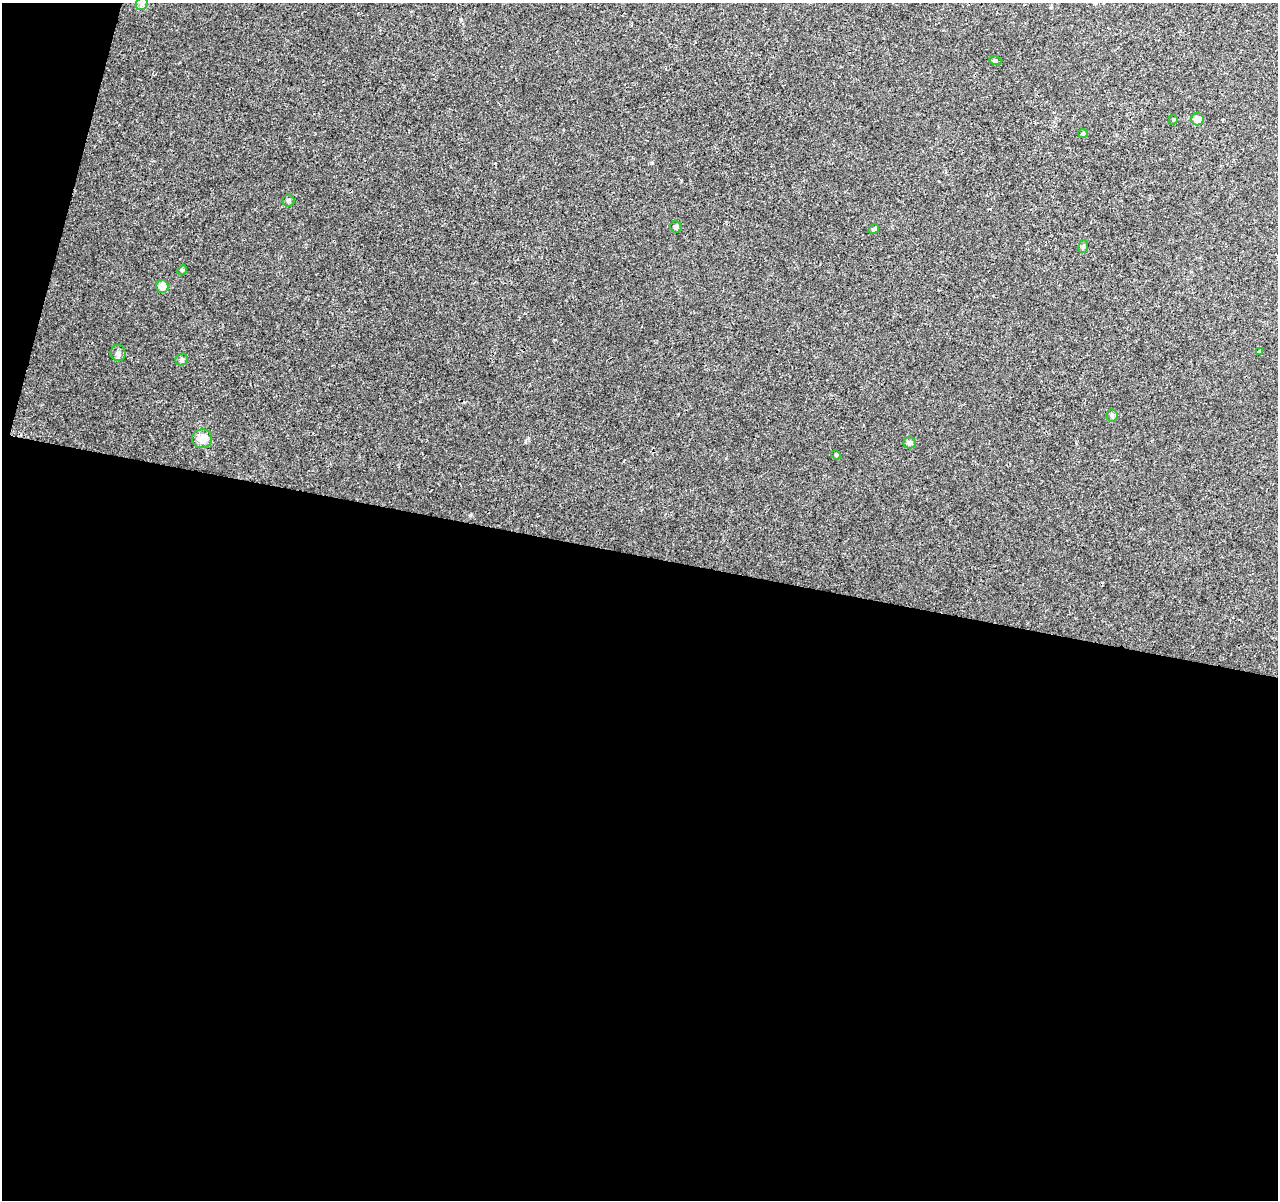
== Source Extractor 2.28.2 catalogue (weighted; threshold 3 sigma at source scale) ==
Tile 13 of 4 x 4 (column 1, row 4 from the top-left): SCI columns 10-1285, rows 286-1483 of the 5117 x 5298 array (HDU 1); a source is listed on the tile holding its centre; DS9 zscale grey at full resolution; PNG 1280 x 1202 px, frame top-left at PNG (2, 3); each listed source drawn as its Kron ellipse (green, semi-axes under 4 px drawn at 4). Shown black and unused: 56% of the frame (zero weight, under 3 of 4 exposures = <1% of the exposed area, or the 3 px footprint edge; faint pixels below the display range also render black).
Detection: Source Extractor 2.28.2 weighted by HDU 2 'WHT'; one run over the whole footprint, this tile lists its part. Background 0.0078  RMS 0.0023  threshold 0.0102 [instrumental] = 3 sigma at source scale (4.5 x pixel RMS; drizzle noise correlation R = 1.50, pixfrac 1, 0.0396/0.0396 arcsec/px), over >= 5 px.
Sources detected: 18; all 18 listed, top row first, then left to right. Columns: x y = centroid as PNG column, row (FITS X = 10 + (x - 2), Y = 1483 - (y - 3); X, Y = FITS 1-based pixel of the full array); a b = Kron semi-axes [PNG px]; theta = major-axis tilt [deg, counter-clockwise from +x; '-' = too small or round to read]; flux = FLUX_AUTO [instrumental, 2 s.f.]
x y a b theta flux
142 4 6 5 - 0.52
995 60 6 4 -18 0.3
1173 119 5 4 - 0.27
1197 119 6 6 - 1.8
1083 133 5 4 - 0.27
288 201 6 6 - 0.43
676 227 6 5 - 0.69
874 229 6 4 30 0.4
1083 247 6 5 - 0.41
182 270 5 4 - 0.27
162 286 6 6 - 2.6
1260 351 4 4 - 0.22
118 353 8 7 - 0.77
182 360 6 6 - 0.56
1112 415 6 5 - 0.53
202 439 10 9 - 2.8
909 443 6 5 - 0.83
836 455 5 4 - 0.24
Unlisted compact peaks at least as high as the median listed source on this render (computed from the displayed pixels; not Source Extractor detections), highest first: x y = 652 163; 461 20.